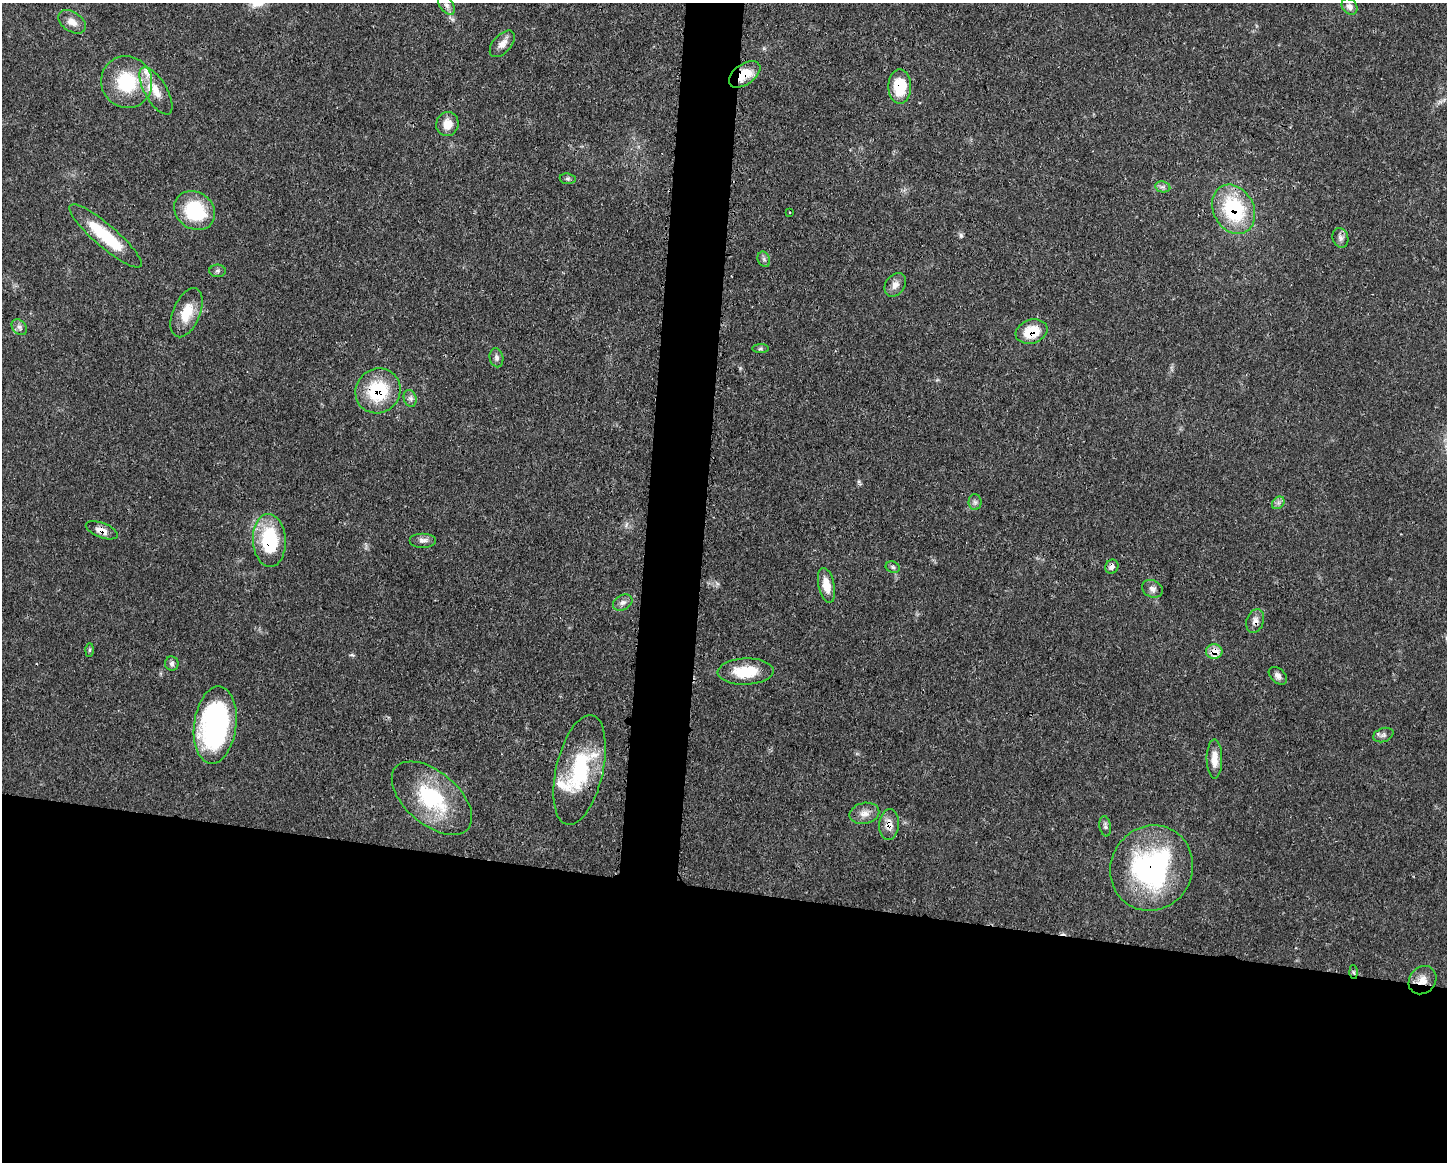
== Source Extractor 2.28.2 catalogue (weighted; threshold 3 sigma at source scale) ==
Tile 11 of 3 x 4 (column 2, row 4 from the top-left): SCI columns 1562-3006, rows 1-1160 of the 4678 x 4645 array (HDU 1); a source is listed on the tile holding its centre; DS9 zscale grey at full resolution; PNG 1449 x 1164 px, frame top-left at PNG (2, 3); each listed source drawn as its Kron ellipse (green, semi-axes under 4 px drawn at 4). Shown black and unused: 27% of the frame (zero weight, under 3 of 4 exposures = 1% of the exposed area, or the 3 px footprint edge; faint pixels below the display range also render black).
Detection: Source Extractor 2.28.2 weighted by HDU 2 'WHT'; one run over the whole footprint, this tile lists its part. Background 0.0581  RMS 0.0033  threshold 0.015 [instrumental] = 3 sigma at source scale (4.5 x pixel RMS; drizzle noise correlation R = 1.50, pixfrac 1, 0.05/0.05 arcsec/px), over >= 5 px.
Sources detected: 56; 3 inside a brighter listed object's ellipse — not listed separately; the other 53 listed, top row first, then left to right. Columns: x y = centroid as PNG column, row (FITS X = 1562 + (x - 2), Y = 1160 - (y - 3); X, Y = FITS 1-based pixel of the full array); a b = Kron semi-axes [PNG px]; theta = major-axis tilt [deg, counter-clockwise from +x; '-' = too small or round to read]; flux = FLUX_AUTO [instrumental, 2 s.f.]
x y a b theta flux
447 5 11 6 -52 1.3
1349 6 9 7 -48 1.6
72 22 15 9 -32 3
502 44 16 9 47 2.6
745 74 18 10 36 7.7
127 82 26 25 - 21
900 86 17 11 90 13
156 91 26 11 -60 5.9
447 124 12 11 - 4.1
568 179 8 5 -6 0.73
1163 187 8 5 -9 1
1234 209 26 20 -61 28
195 211 21 18 -37 20
789 212 3 2 - 0.26
105 236 46 11 -41 18
1340 238 10 8 -74 1.4
764 259 8 6 -69 0.89
218 271 8 6 0 0.77
895 285 13 9 54 2.4
187 313 26 13 68 7.8
19 327 9 6 -46 1.2
1031 332 16 11 18 9.9
760 349 8 4 1 0.58
496 358 9 7 -79 1.2
378 391 23 21 45 20
410 398 8 6 -73 1.2
975 502 8 6 -89 1
1278 503 7 5 45 0.96
102 530 17 7 -22 2.8
269 540 26 16 -87 23
423 540 13 7 0 1.6
893 567 7 5 -22 0.75
1112 567 7 6 - 1.3
826 585 18 8 -78 4.5
1152 589 11 8 -27 1.6
623 602 10 7 30 1.5
1255 621 12 8 69 2
90 650 6 4 88 0.47
1214 651 8 7 - 4.2
172 663 7 7 - 0.94
746 672 28 13 2 11
1278 676 10 7 -43 1.5
215 725 39 21 83 69
1383 735 10 7 19 1.1
1214 759 19 8 -90 3.8
580 770 56 23 77 27
432 798 47 26 -40 28
864 813 15 10 13 2.9
889 825 15 10 84 3.4
1105 826 10 5 -79 0.94
1152 868 43 40 59 61
1354 972 6 4 -88 0.51
1422 980 15 13 48 3.6
Overlapping masked pixels (flux is a lower limit): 15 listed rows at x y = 745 74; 900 86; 1234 209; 1031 332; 378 391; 102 530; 269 540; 1112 567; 1255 621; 1214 651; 580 770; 889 825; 1152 868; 1354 972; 1422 980
Unlisted compact peaks at least as high as the median listed source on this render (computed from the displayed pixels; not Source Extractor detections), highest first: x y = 961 235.